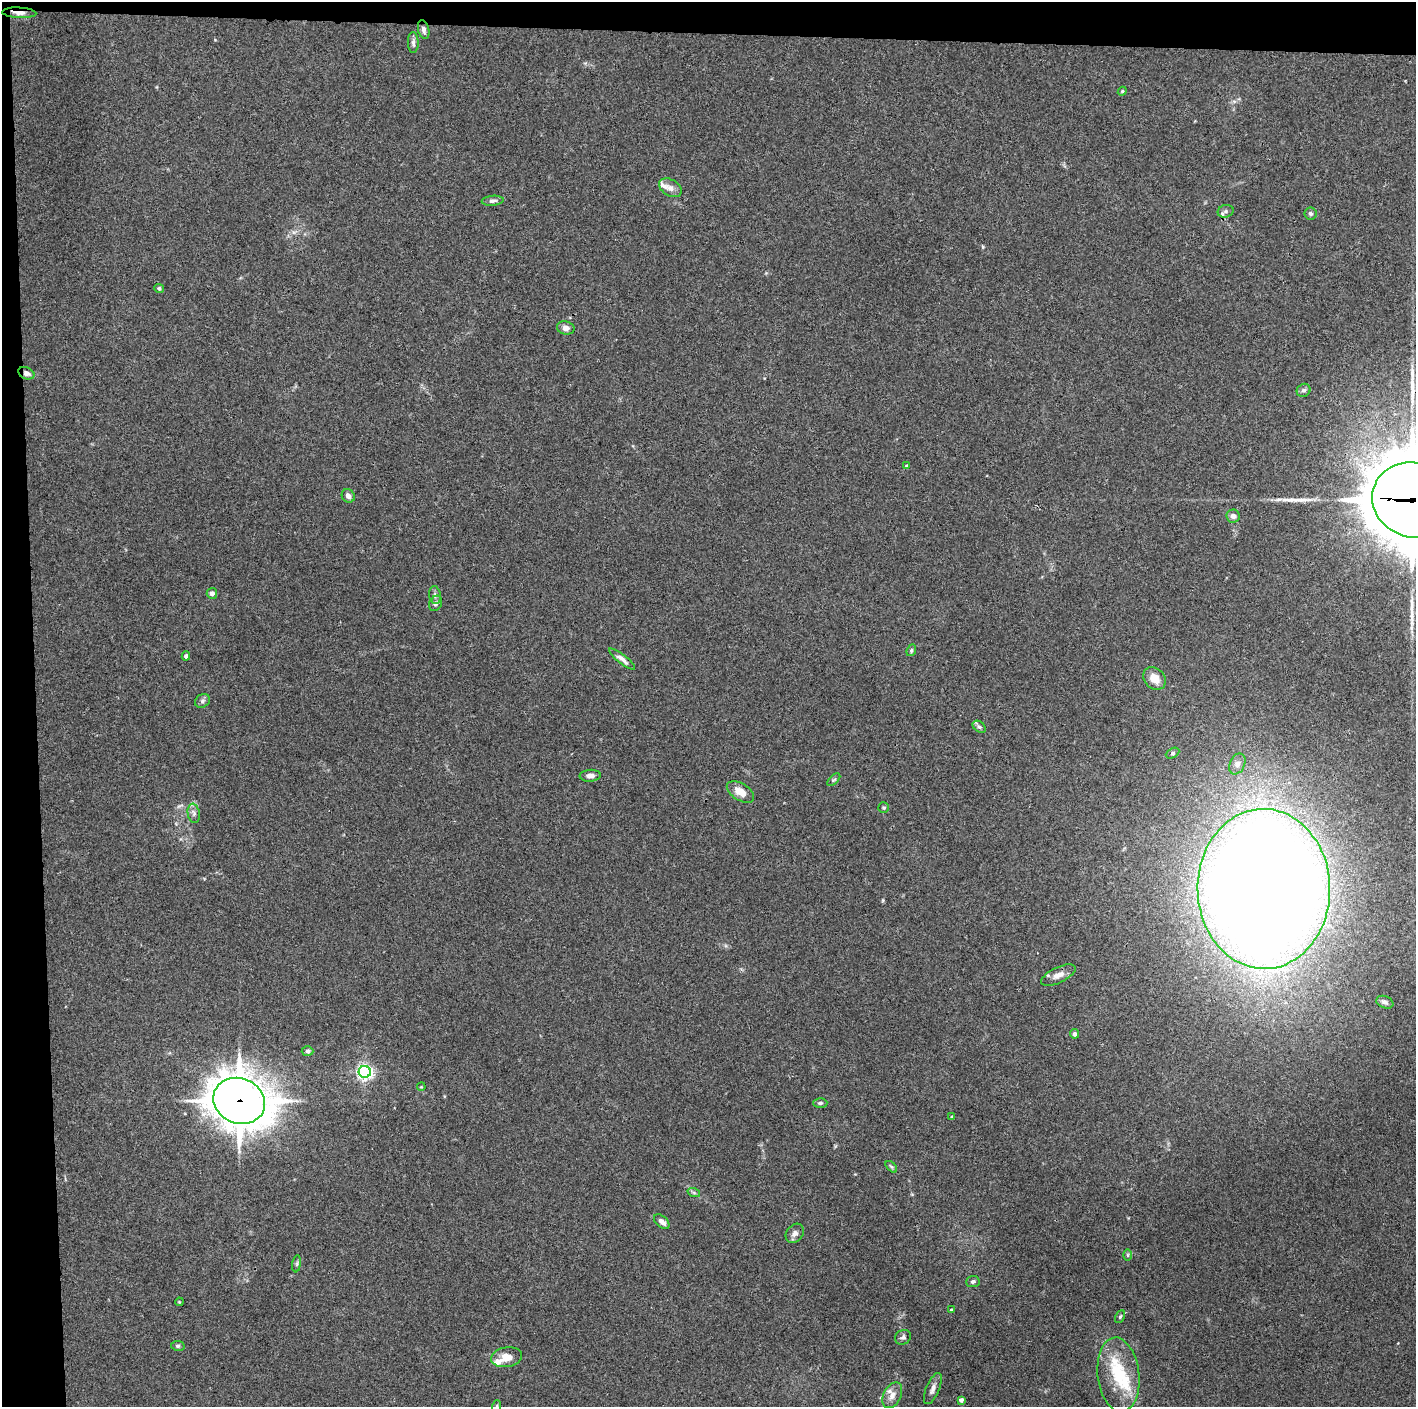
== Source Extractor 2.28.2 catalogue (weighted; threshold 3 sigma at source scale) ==
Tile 1 of 3 x 3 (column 1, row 1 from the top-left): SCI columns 2-1415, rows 2813-4217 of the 4244 x 4221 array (HDU 1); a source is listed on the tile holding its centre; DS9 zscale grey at full resolution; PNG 1418 x 1409 px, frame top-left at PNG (2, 2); each listed source drawn as its Kron ellipse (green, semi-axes under 4 px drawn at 4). Shown black and unused: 5% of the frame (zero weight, under 3 of 4 exposures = <1% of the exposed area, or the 3 px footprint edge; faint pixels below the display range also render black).
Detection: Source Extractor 2.28.2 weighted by HDU 2 'WHT'; one run over the whole footprint, this tile lists its part. Background 0.0329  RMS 0.0045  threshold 0.0204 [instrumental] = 3 sigma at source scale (4.5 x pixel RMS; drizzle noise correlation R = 1.50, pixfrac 1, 0.05/0.05 arcsec/px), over >= 5 px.
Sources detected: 69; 3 long thin detections or spike segments (spike, bleed or trail) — neither listed nor drawn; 6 inside a brighter listed object's ellipse — not listed separately; the other 60 listed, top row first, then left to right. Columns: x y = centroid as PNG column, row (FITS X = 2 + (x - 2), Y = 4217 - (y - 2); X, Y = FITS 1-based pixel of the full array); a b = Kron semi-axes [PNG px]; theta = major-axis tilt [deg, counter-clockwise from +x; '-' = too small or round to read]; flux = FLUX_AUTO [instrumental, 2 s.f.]
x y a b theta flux
19 13 17 5 -3 2.9
424 30 10 5 -77 1.7
413 43 10 5 -89 1.5
1122 91 4 4 - 0.46
670 188 12 8 -30 2.5
493 201 11 5 6 1.3
1226 211 8 6 17 1.3
1310 214 6 6 - 0.98
159 288 5 4 - 0.93
566 328 9 6 -12 2.4
26 373 8 6 -25 2.1
1304 390 7 6 - 1.1
907 466 4 3 - 0.74
348 496 7 6 - 1.9
1412 500 41 37 -23 7600
1233 516 6 6 - 1.7
212 593 5 5 - 1.8
435 595 9 5 -81 1.2
436 603 8 6 59 1.4
911 650 6 4 70 0.64
186 656 4 4 - 1.1
622 659 16 4 -38 2.2
1154 678 12 10 -46 5
202 701 8 6 34 1.3
979 727 7 5 -38 1
1172 753 7 4 28 0.76
1237 764 11 7 66 2.1
590 776 10 6 4 2.2
834 780 8 3 44 0.56
740 792 15 8 -32 5.5
884 808 5 5 - 0.72
194 813 10 6 -80 1.5
1264 889 80 66 -89 1600
1058 975 19 7 26 3.4
1385 1002 9 6 -21 1.3
1074 1034 5 4 - 1.4
308 1051 6 5 - 0.99
365 1072 6 6 - 130
421 1087 4 3 - 0.4
239 1101 26 22 -22 1200
820 1103 7 5 1 0.89
952 1117 3 3 - 0.55
891 1167 7 4 -44 0.74
694 1193 6 4 -19 0.72
662 1222 9 5 -41 2.2
795 1233 10 8 51 2
1127 1255 6 4 -90 0.57
297 1264 8 4 82 0.85
973 1282 6 5 - 1
179 1302 4 3 - 0.36
951 1310 4 4 - 0.7
1120 1317 7 4 63 0.66
903 1337 8 7 - 1.4
178 1346 7 5 -11 0.79
507 1357 15 10 9 5.5
1118 1375 37 21 -83 22
933 1389 16 6 67 2.6
892 1395 14 8 63 3.5
961 1400 4 4 - 1.6
497 1406 6 3 71 0.55
Overlapping masked pixels (flux is a lower limit): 4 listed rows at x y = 19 13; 26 373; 1412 500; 239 1101
Isophote crosses this tile's border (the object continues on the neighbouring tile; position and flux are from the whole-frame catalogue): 2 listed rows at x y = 1412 500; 497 1406